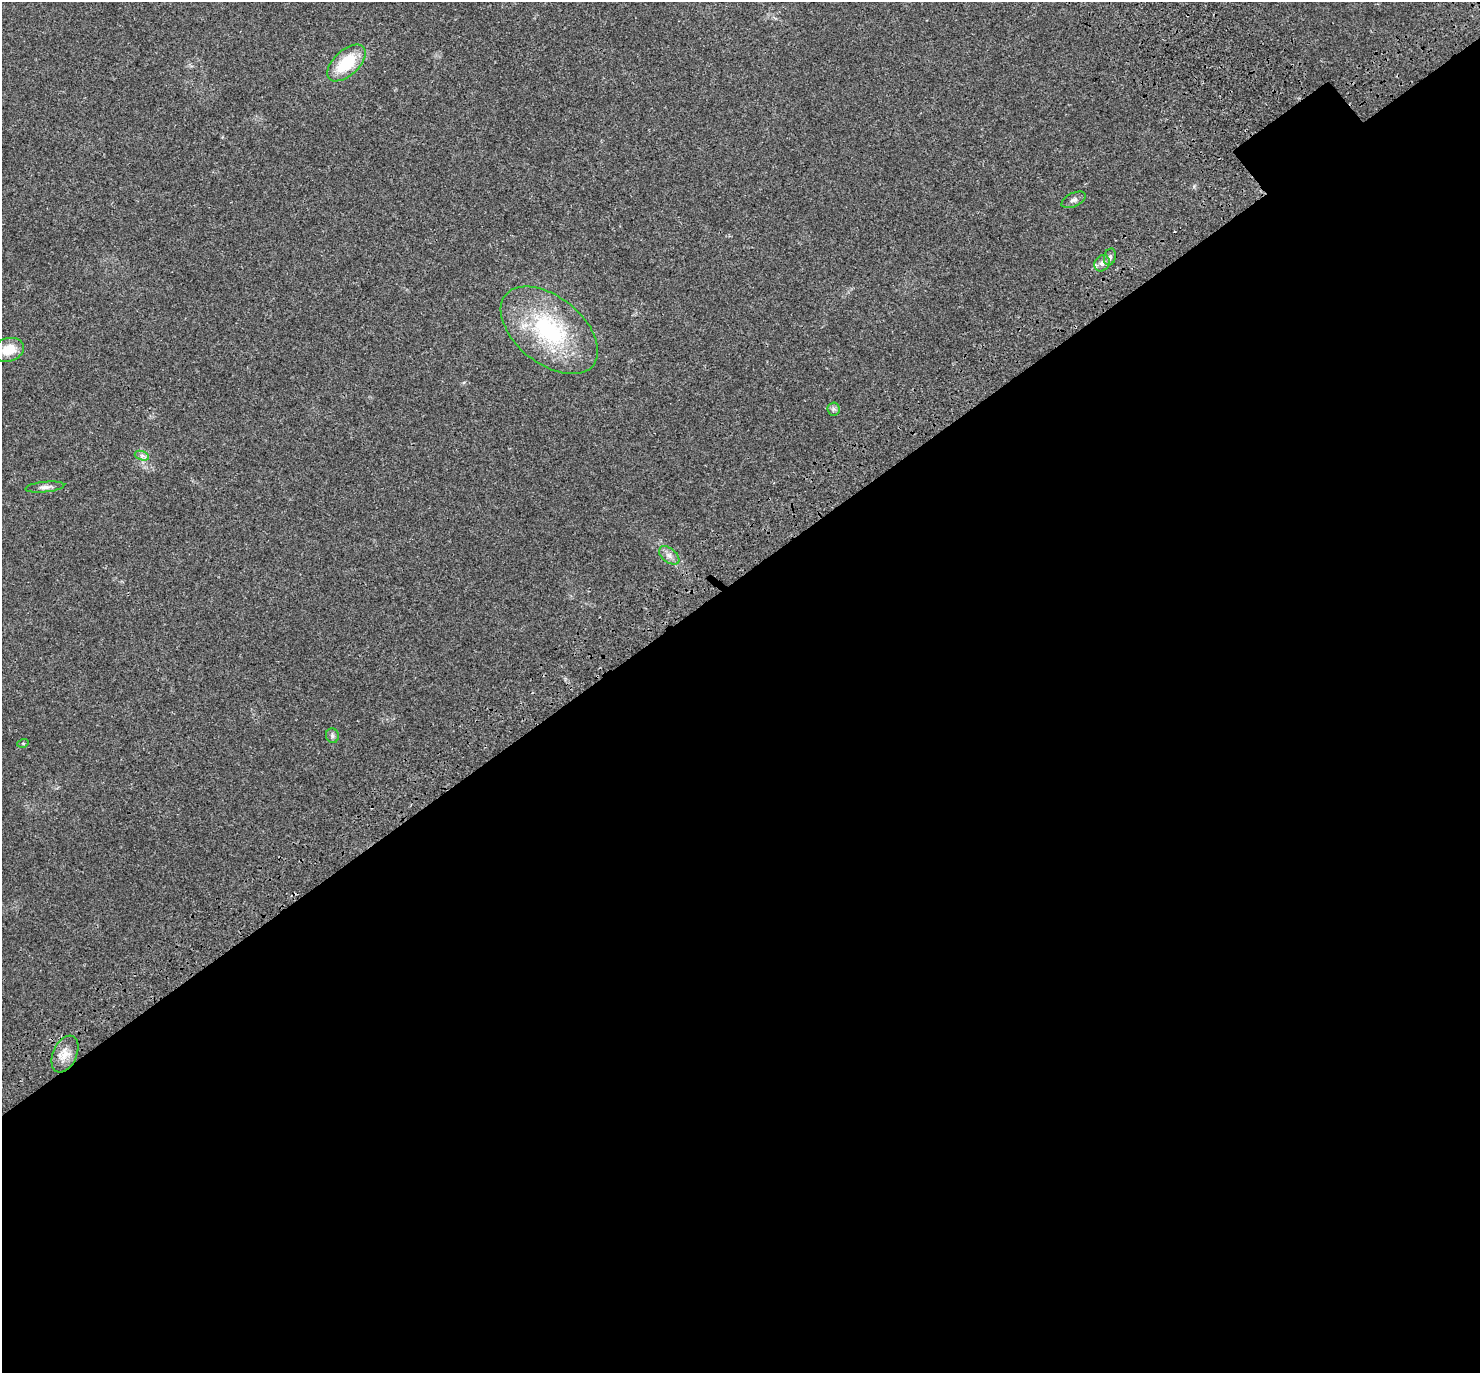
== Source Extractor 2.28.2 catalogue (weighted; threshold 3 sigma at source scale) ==
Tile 15 of 4 x 4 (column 3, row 4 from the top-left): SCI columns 3083-4560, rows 289-1659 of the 6170 x 6120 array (HDU 1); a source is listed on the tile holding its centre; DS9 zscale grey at full resolution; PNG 1482 x 1375 px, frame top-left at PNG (2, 2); each listed source drawn as its Kron ellipse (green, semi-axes under 4 px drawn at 4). Shown black and unused: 58% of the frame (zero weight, under 3 of 4 exposures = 9% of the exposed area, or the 3 px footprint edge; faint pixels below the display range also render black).
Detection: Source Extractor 2.28.2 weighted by HDU 2 'WHT'; one run over the whole footprint, this tile lists its part. Background 0.0357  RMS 0.0036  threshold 0.0163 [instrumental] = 3 sigma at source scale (4.5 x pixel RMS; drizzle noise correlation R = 1.50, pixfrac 1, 0.0396/0.0396 arcsec/px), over >= 5 px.
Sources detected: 14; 1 cosmic-ray / hot-pixel residue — neither listed nor drawn; the other 13 listed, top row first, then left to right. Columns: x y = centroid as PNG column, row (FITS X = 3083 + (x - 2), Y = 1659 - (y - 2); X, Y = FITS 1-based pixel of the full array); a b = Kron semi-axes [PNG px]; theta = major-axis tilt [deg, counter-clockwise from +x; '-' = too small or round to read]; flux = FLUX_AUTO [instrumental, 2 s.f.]
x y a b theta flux
346 63 23 12 43 15
1074 200 13 6 25 1.4
1110 257 8 6 74 1
1102 263 8 7 - 1.7
549 330 56 33 -39 40
9 350 16 11 17 6.6
834 409 6 6 - 0.79
142 456 7 4 -19 0.87
45 487 20 5 6 1.6
669 555 12 7 -38 1.8
332 736 7 6 - 0.86
23 743 5 3 - 0.37
65 1054 19 12 66 4.2